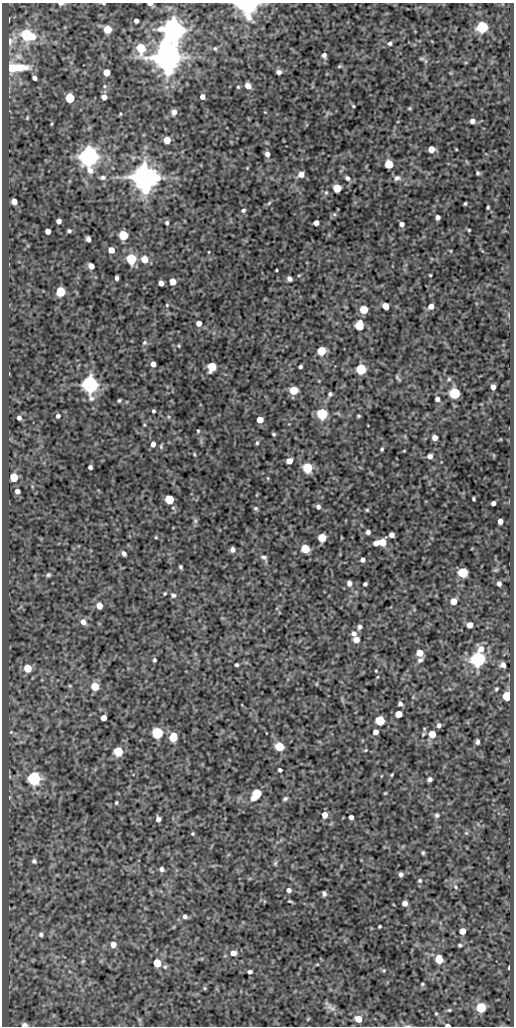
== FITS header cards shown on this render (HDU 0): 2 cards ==
NAXIS1  =                  512
NAXIS2  =                 1024

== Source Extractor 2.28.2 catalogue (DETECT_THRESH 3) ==
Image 512 x 1024 px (HDU 0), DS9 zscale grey, 1 PNG px = 1 image px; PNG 516 x 1028 px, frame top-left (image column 1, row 1024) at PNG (2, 3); no overlay
Background 76.5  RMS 0.61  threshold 1.83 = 3 sigma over >= 5 px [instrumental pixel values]
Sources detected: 239; all 239 listed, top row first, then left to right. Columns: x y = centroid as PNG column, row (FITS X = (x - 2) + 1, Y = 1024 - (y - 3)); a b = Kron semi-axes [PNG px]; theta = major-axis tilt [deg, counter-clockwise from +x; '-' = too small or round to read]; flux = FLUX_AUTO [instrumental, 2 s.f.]
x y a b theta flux
103 3 5 2 - 41
61 4 6 3 -1 160
150 4 5 3 - 110
247 4 7 6 - 35000
9 19 4 2 - 34
136 21 4 4 - 110
482 27 6 6 - 6300
107 29 5 5 - 1100
174 30 7 7 - 50000
27 35 7 6 - 5900
10 41 13 8 84 240
390 43 5 4 - 100
165 46 7 7 - 3600
141 48 10 6 -59 2200
215 48 5 4 - 53
324 55 6 5 - 150
18 56 11 8 -26 250
167 57 8 7 - 95000
422 58 9 4 0 78
339 66 5 4 - 50
16 68 27 10 2 1100
107 72 5 5 - 720
279 72 5 4 - 170
35 78 4 4 - 140
105 86 5 5 - 63
248 86 6 5 - 260
238 87 4 4 - 47
104 97 5 5 - 230
202 97 5 4 - 230
70 98 5 5 - 2600
353 106 3 3 - 42
409 108 4 3 - 48
174 112 6 5 - 210
120 114 5 3 - 38
27 118 5 3 - 44
472 121 5 5 - 200
51 124 5 3 - 39
167 140 5 5 - 490
431 149 5 5 - 550
456 149 3 2 - 30
267 154 6 5 - 200
88 157 7 6 - 40000
389 164 5 5 - 1700
247 168 5 3 - 35
478 173 3 3 - 62
301 174 6 5 - 370
103 177 8 6 1 110
144 177 7 7 - 76000
348 178 7 5 -33 130
397 178 9 7 11 160
337 188 5 5 - 1400
326 192 5 5 - 62
14 202 5 5 - 330
269 203 7 4 45 66
465 204 4 3 - 59
488 207 3 3 - 55
243 210 5 4 - 91
334 214 6 5 - 72
438 217 4 4 - 160
59 221 4 4 - 200
167 223 5 4 - 87
316 223 5 4 - 240
402 224 4 4 - 170
469 230 3 3 - 40
48 231 5 4 - 290
69 231 4 3 - 80
123 235 5 5 - 2500
88 239 5 4 - 150
111 250 5 5 - 460
451 251 5 3 - 33
209 252 4 2 - 28
131 259 6 5 - 3600
144 259 7 6 - 450
91 266 5 5 - 350
276 270 3 2 - 43
299 275 5 3 - 40
430 275 3 2 - 36
117 278 4 3 - 110
289 279 5 4 - 130
173 282 5 5 - 440
161 283 5 4 - 250
60 292 5 5 - 2200
167 305 5 4 - 54
385 306 5 5 - 570
431 306 5 5 - 320
364 309 5 5 - 1500
199 323 5 5 - 300
359 326 6 5 - 1800
144 343 6 6 - 90
179 346 4 3 - 44
321 351 5 5 - 1700
153 364 5 4 - 230
212 367 6 5 - 1800
300 367 4 3 - 83
361 369 5 5 - 3400
398 378 8 3 -44 62
449 379 6 6 - 71
90 385 7 6 - 24000
493 387 5 4 - 210
294 390 5 5 - 1600
455 393 6 6 - 4500
330 394 5 5 - 95
437 399 4 4 - 140
119 400 4 3 - 60
153 411 4 3 - 70
322 414 6 5 - 5100
58 416 5 5 - 110
359 416 3 3 - 50
19 418 4 4 - 140
260 420 5 5 - 560
198 431 4 4 - 47
274 434 4 3 - 61
435 438 5 5 - 260
257 443 5 4 - 64
153 444 5 4 - 210
161 446 7 4 88 67
382 449 4 3 - 60
404 451 4 3 - 33
194 454 5 3 - 45
430 456 5 5 - 200
289 461 5 5 - 360
90 467 4 4 - 99
307 468 6 5 - 3200
14 477 5 5 - 1500
268 478 5 3 - 39
17 491 4 4 - 190
169 499 5 5 - 2200
474 499 4 3 - 63
493 503 4 4 - 150
318 507 5 4 - 130
256 508 6 5 - 76
367 510 4 4 - 50
195 521 8 6 -70 93
500 521 5 4 - 240
368 532 4 4 - 130
392 535 5 4 - 230
156 537 4 4 - 42
322 537 5 5 - 1700
382 542 6 5 - 850
376 543 5 5 - 220
305 549 6 5 - 1800
232 550 5 4 - 160
124 553 5 4 - 130
264 558 10 6 -43 140
363 560 5 4 - 150
181 567 4 3 - 65
496 570 7 5 19 66
463 572 6 5 - 3400
48 575 5 4 - 69
349 583 6 5 - 180
499 583 5 5 - 160
365 584 4 3 - 83
165 594 3 3 - 49
173 595 6 6 - 100
454 601 5 5 - 540
99 606 5 5 - 410
83 622 7 6 - 240
470 625 5 5 - 360
359 627 6 6 - 120
354 634 7 7 - 180
356 640 5 5 - 360
481 649 10 9 - 440
420 653 5 5 - 690
478 659 6 6 - 17000
154 660 4 3 - 71
420 660 9 6 36 130
237 665 3 3 - 67
503 665 5 5 - 180
27 668 6 5 - 850
376 671 3 3 - 36
316 684 5 3 - 36
70 686 5 3 - 42
95 686 5 5 - 1200
496 689 4 3 - 54
507 696 5 5 - 2200
400 704 4 4 - 120
398 714 5 5 - 680
103 718 5 5 - 280
380 720 5 5 - 2600
439 725 5 5 - 120
11 732 5 4 - 42
375 732 5 4 - 240
157 733 6 5 - 5100
432 734 5 5 - 830
173 737 6 5 - 1700
477 742 5 4 - 100
279 747 6 5 - 2000
366 750 5 4 - 42
118 752 6 5 - 2300
280 770 4 4 - 98
392 775 4 3 - 42
34 778 6 6 - 12000
430 779 5 4 - 130
385 793 5 3 - 40
256 794 7 5 55 2700
285 799 6 4 32 82
116 803 3 3 - 53
324 815 6 5 - 370
437 815 6 6 - 91
351 817 4 4 - 150
158 819 5 4 - 180
466 833 6 4 43 59
193 834 4 4 - 51
423 853 5 4 - 68
34 861 6 6 - 100
275 863 7 5 68 68
161 869 5 5 - 130
401 874 4 4 - 110
420 880 6 6 - 78
455 887 7 5 -44 88
289 890 5 5 - 170
324 894 5 4 - 110
290 901 5 3 - 50
405 903 5 5 - 220
185 916 5 4 - 120
380 926 3 3 - 50
462 931 5 5 - 430
41 934 6 6 - 100
113 944 5 5 - 340
460 945 4 4 - 65
233 953 7 5 0 270
439 959 6 5 - 1000
83 961 6 4 46 52
157 963 5 5 - 1000
317 964 5 3 - 34
165 967 6 5 - 71
509 967 4 2 - 67
384 970 5 4 - 51
250 972 5 3 - 99
422 984 4 4 - 50
205 988 6 4 -89 48
331 1007 17 7 -34 200
481 1008 6 5 - 3300
449 1010 5 4 - 54
436 1013 4 4 - 47
358 1019 5 5 - 620
24 1025 6 4 -4 230
447 1025 5 3 - 130
408 1026 8 3 1 64
At the frame edge (FLAGS 8, measured only in part): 7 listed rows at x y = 103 3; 61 4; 150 4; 247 4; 24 1025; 447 1025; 408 1026